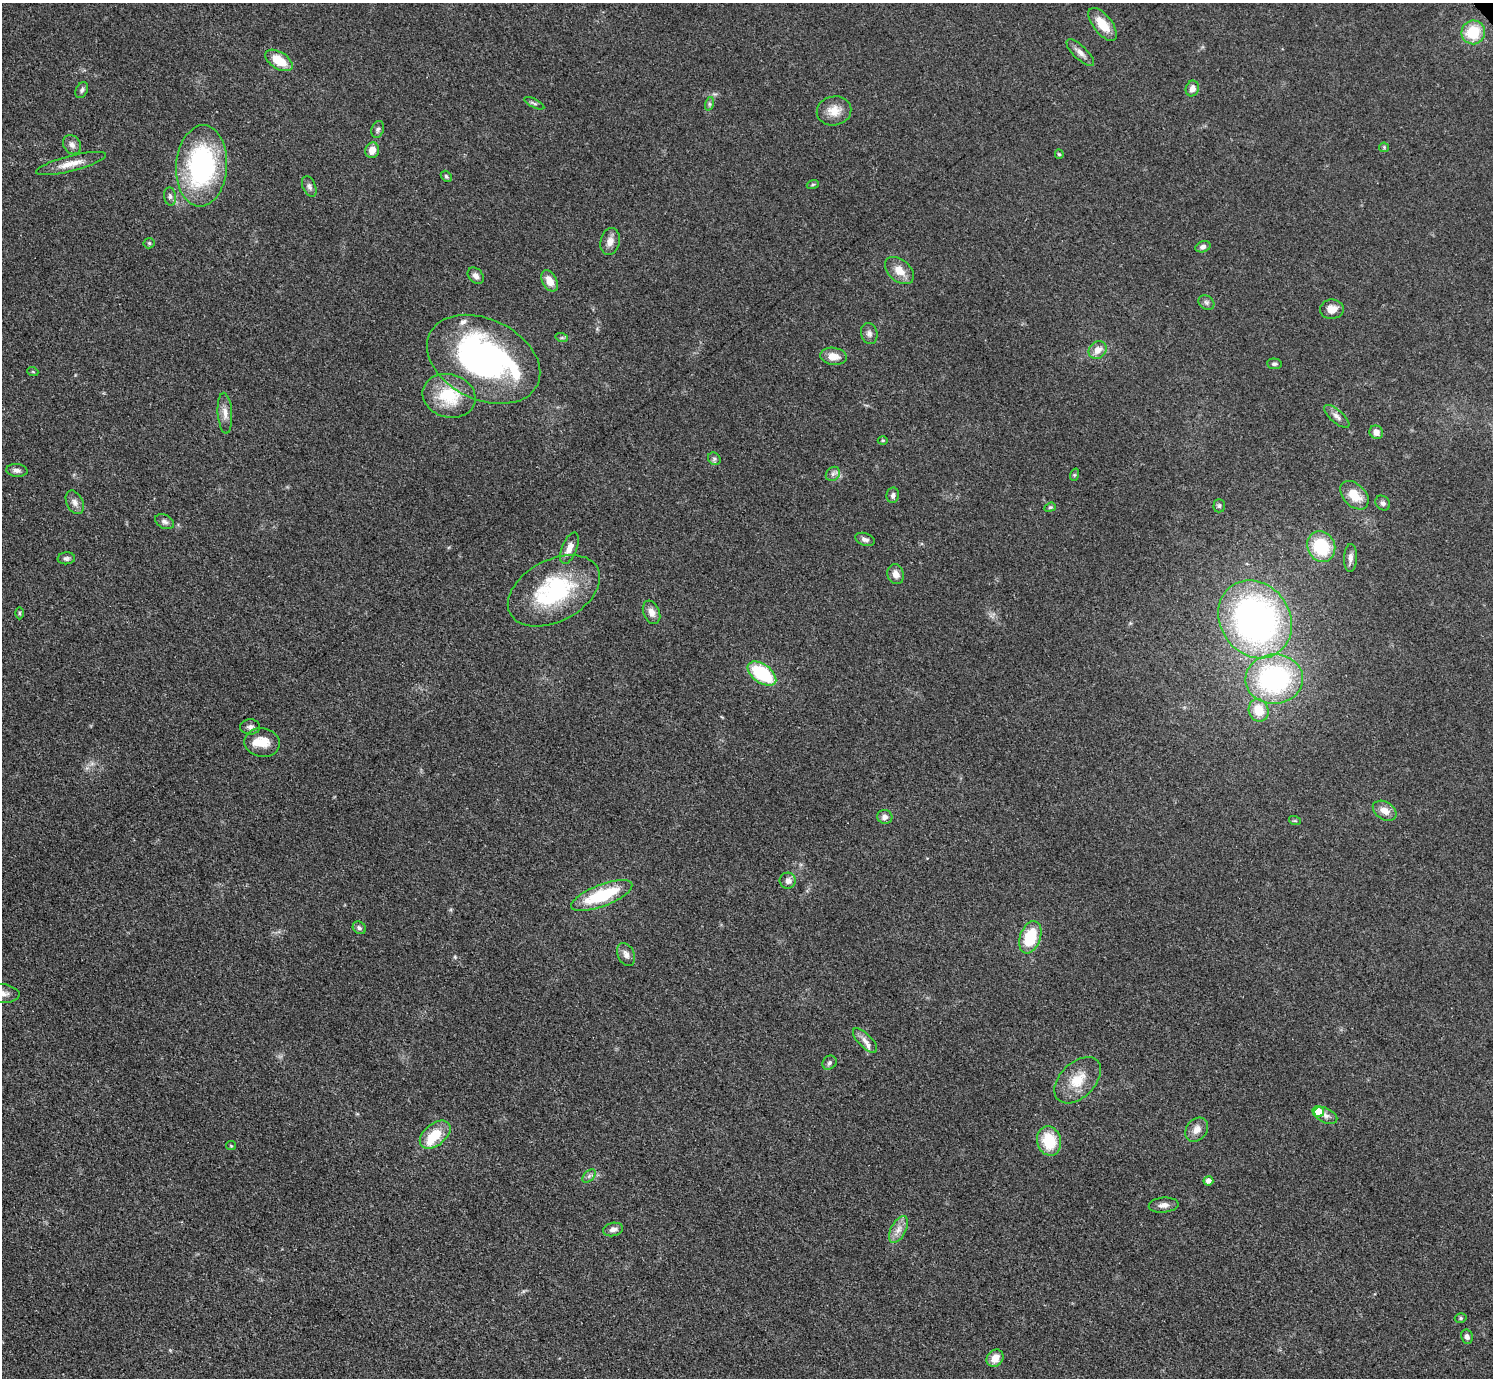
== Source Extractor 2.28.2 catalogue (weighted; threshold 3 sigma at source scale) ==
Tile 7 of 4 x 4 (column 3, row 2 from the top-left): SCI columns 2990-4480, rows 3063-4438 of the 5984 x 5981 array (HDU 1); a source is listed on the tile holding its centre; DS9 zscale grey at full resolution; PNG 1495 x 1380 px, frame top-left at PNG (2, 3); each listed source drawn as its Kron ellipse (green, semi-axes under 4 px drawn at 4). Shown black and unused: <1% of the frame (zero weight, under 3 of 5 exposures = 1% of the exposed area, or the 3 px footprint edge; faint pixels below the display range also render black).
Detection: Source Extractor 2.28.2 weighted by HDU 2 'WHT'; one run over the whole footprint, this tile lists its part. Background 0.0959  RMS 0.0067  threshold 0.0301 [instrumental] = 3 sigma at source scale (4.5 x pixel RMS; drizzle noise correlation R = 1.50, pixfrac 1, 0.05/0.05 arcsec/px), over >= 5 px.
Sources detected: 97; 2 inside a brighter object's white glare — neither listed nor drawn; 3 inside a brighter listed object's ellipse — not listed separately; the other 92 listed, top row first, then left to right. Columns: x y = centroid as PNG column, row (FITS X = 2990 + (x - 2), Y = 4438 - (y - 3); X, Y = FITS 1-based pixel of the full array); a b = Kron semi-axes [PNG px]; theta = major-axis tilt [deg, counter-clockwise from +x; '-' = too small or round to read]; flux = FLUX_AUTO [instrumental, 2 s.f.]
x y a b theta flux
1103 24 19 9 -52 12
1473 32 12 11 - 22
1080 53 18 6 -43 4.1
279 60 15 8 -32 14
1192 88 8 6 71 4.2
82 90 8 5 63 1.7
534 103 11 3 -26 1.4
709 104 7 4 72 1.3
834 111 17 14 12 9
378 129 9 6 70 1.9
72 145 10 8 -58 3.1
1384 147 5 4 - 0.83
372 150 8 7 - 6.8
1059 154 5 4 - 0.92
71 164 36 7 14 9.3
202 166 40 25 86 110
446 176 6 4 -44 1.1
813 184 6 4 19 0.89
309 187 11 6 -67 2.3
170 196 9 6 -83 1.9
610 241 14 9 76 4.9
149 243 5 5 - 0.91
1203 247 8 5 20 2.6
899 271 17 10 -40 8.5
476 276 9 7 -44 2.9
550 281 11 7 -62 6.8
1206 302 8 6 -38 1.8
1332 309 12 9 3 7.5
869 333 10 8 -75 2.6
562 338 6 4 -18 1
1097 350 9 8 - 5.7
833 356 13 8 -7 7.6
484 359 60 40 -26 190
1274 364 7 5 -3 1.7
33 372 5 3 - 0.62
449 396 27 21 -16 29
225 413 20 7 -86 4.9
1337 416 16 6 -42 3.3
1376 432 7 6 - 4.5
883 440 5 3 - 0.69
714 459 7 5 -45 1.5
17 470 11 6 -5 2.6
833 474 8 6 46 2
1074 475 6 4 71 0.94
893 495 8 6 80 2
1354 495 17 11 -45 14
75 502 12 8 -64 3.5
1383 503 8 6 -45 2.1
1219 506 6 5 - 1.3
1050 507 6 4 21 0.98
165 522 10 6 -24 2.3
865 539 10 6 -18 2.5
1321 547 15 13 -64 34
569 548 17 7 68 5.9
66 558 9 6 5 1.7
1350 558 14 6 88 3.3
896 574 10 8 -70 4.7
554 591 49 31 28 72
652 612 12 8 -68 4.7
19 613 6 4 -90 0.89
1255 619 41 35 -56 240
762 674 16 9 -36 42
1274 679 29 24 2 110
1259 710 11 9 -68 14
250 727 10 7 0 2.4
262 743 18 14 -9 11
1385 811 13 8 -32 5.9
885 817 7 7 - 3.1
1295 821 6 3 -18 0.76
788 881 8 8 - 3.3
602 896 32 11 21 37
359 928 7 6 - 1.8
1030 937 17 10 70 25
626 954 12 8 -64 3.6
3 994 16 9 -4 5.4
865 1041 16 6 -46 4.4
829 1063 7 6 - 1.8
1078 1080 28 17 45 17
1318 1111 6 5 - 11
1326 1115 12 7 -25 3
1197 1130 13 10 51 5.5
435 1135 18 11 39 16
1049 1141 15 12 -76 23
231 1146 5 4 - 0.73
589 1176 8 5 45 1.8
1208 1181 5 4 - 3.2
1164 1205 15 7 5 3.7
613 1229 10 6 11 3.2
898 1229 14 7 62 5.2
1461 1318 6 4 16 1.1
1467 1337 7 6 - 2.7
995 1358 9 8 - 7.3
Isophote crosses this tile's border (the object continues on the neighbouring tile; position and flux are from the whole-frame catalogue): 1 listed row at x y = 3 994